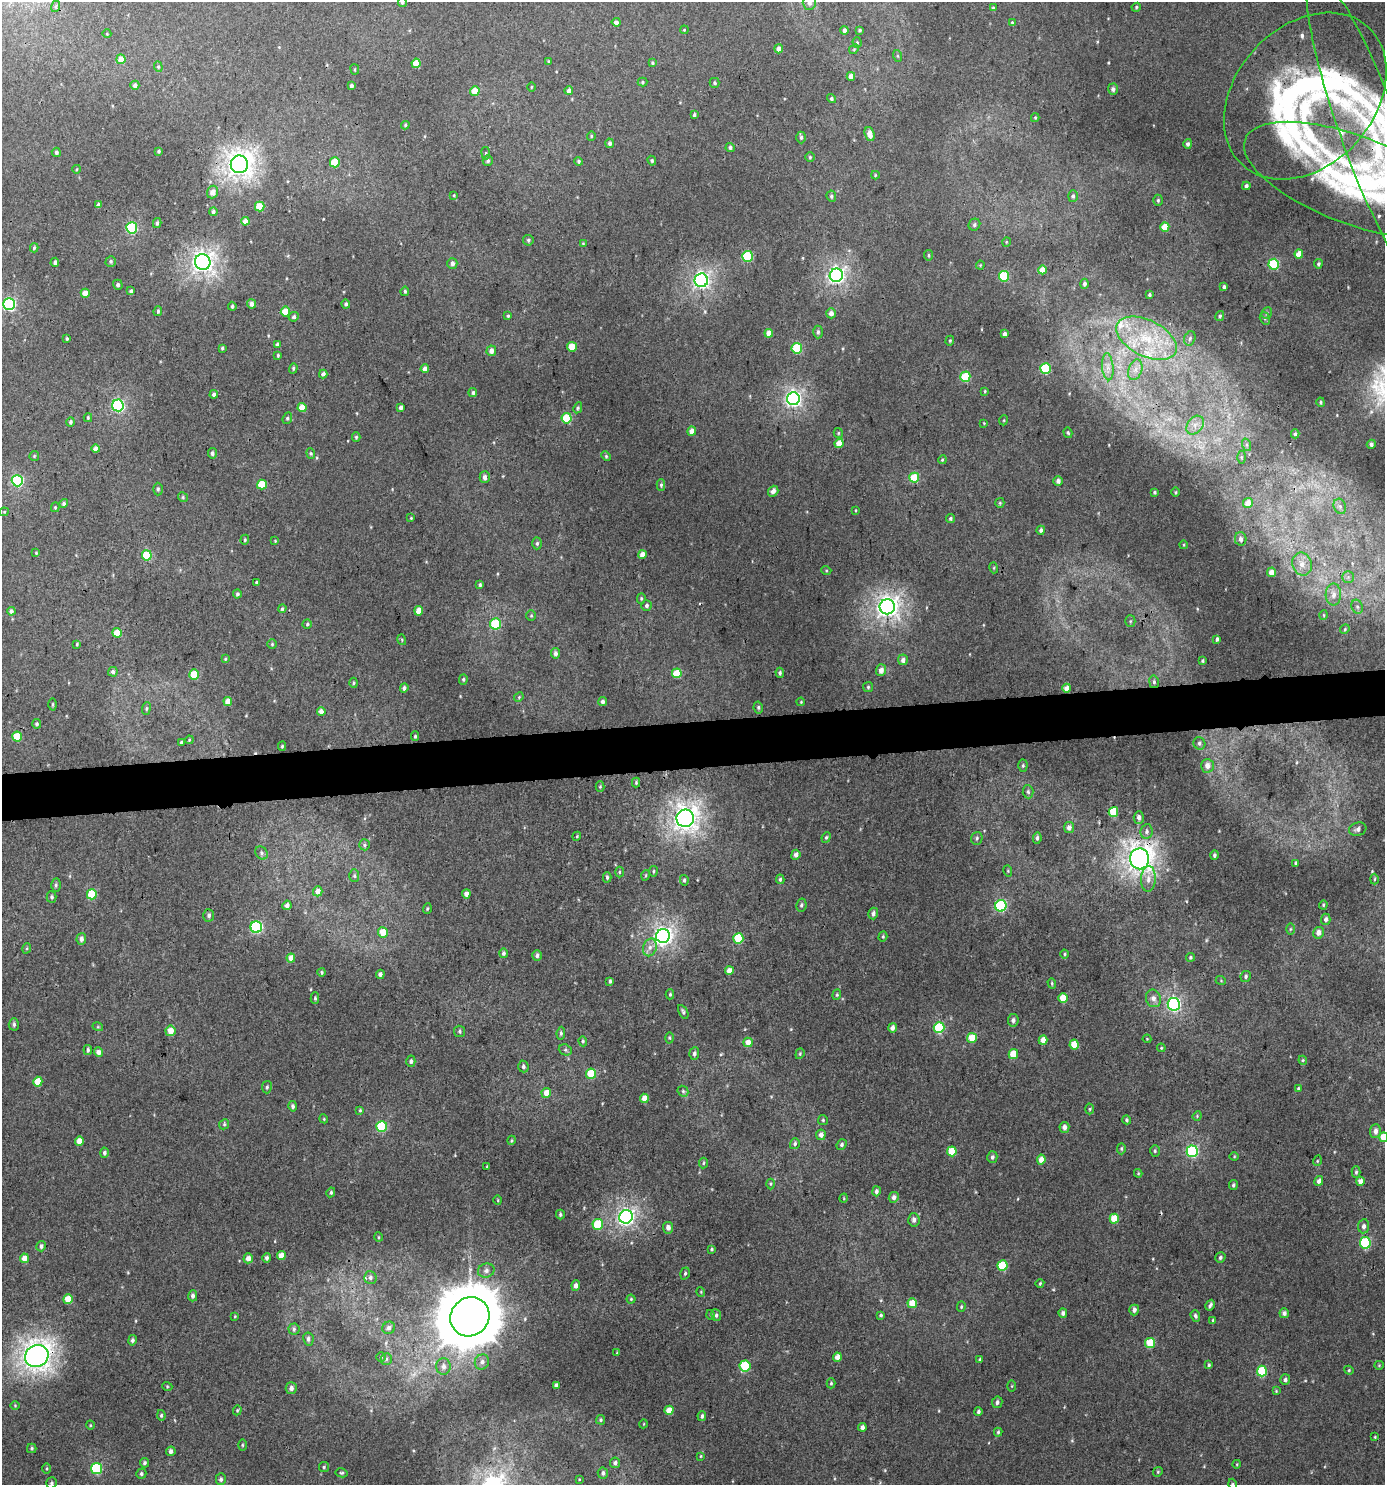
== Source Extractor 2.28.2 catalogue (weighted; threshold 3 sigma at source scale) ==
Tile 5 of 3 x 3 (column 2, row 2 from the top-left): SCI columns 1389-2771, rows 1488-2970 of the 4199 x 4457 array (HDU 1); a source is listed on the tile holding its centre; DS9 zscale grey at full resolution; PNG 1387 x 1487 px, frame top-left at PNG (2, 2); each listed source drawn as its Kron ellipse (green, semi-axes under 4 px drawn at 4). Shown black and unused: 3% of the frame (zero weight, under 3 of 4 exposures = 1% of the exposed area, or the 3 px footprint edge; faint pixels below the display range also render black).
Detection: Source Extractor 2.28.2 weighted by HDU 2 'WHT'; one run over the whole footprint, this tile lists its part. Background 0.0069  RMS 0.0042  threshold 0.0189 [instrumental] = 3 sigma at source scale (4.5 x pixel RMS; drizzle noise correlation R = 1.50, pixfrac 1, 0.0396/0.0396 arcsec/px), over >= 5 px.
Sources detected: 490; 1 too faint to see at this stretch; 2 cosmic-ray / hot-pixel residue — neither listed nor drawn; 6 inside a brighter listed object's ellipse — not listed separately; the other 481 listed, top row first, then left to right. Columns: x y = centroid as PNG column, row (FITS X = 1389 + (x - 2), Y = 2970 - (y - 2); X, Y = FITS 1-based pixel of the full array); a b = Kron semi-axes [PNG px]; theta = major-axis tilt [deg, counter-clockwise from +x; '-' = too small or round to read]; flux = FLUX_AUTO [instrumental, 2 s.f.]
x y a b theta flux
402 2 5 4 - 0.66
809 3 7 6 - 1.6
56 6 6 4 72 0.56
1136 7 5 4 - 0.52
993 8 4 4 - 0.48
616 22 4 4 - 1.5
1012 23 4 4 - 0.49
684 30 4 3 - 0.37
844 30 4 4 - 1.3
860 30 3 3 - 0.58
107 34 4 3 - 0.32
857 42 5 4 - 0.53
779 49 4 4 - 2.4
854 49 5 4 - 0.55
898 56 6 4 -70 0.55
121 59 5 4 - 4
548 61 4 3 - 0.43
416 63 4 4 - 7.2
652 63 4 3 - 0.59
158 67 5 4 - 0.55
355 69 5 3 - 0.4
851 76 4 4 - 2.8
643 82 5 4 - 0.55
714 83 5 5 - 0.72
135 85 4 4 - 1.5
351 86 3 3 - 1
531 87 5 3 - 0.38
1113 89 5 5 - 1.3
475 91 5 4 - 6.3
569 91 4 4 - 2.1
1305 96 93 69 48 190
832 99 5 4 - 0.75
694 115 4 3 - 0.74
1035 118 4 4 - 0.43
405 125 4 3 - 0.49
870 134 7 5 -72 3.2
1372 135 171 30 -70 78
591 136 5 4 - 0.46
801 137 6 4 -90 0.84
610 143 5 4 - 1.1
1188 144 5 4 - 1.1
730 147 4 4 - 0.91
159 151 4 3 - 0.54
56 152 4 4 - 0.93
486 153 6 3 -82 0.53
810 157 5 4 - 0.56
488 161 5 5 - 0.97
578 161 4 4 - 0.63
652 161 5 4 - 0.69
335 162 5 5 - 12
239 164 9 8 - 320
77 169 4 3 - 0.34
875 175 4 4 - 0.42
1353 180 115 44 -21 95
1246 186 4 3 - 1.1
213 192 6 5 - 2.6
454 195 4 3 - 0.36
831 196 6 4 -81 0.75
1073 196 5 5 - 0.78
1158 200 5 4 - 0.67
99 205 4 4 - 1.8
260 207 5 5 - 12
213 212 4 4 - 0.97
245 221 4 4 - 3.2
157 223 5 4 - 0.97
974 225 6 5 - 0.91
1165 227 5 4 - 8.2
132 228 5 5 - 37
528 240 5 5 - 0.69
1006 242 5 3 - 0.34
583 244 4 3 - 0.41
34 248 4 3 - 0.7
1299 254 4 4 - 5.3
929 255 5 3 - 0.47
747 256 5 5 - 26
111 261 5 5 - 0.83
55 262 4 4 - 1
203 262 8 7 - 230
452 263 5 5 - 1.6
1274 264 5 5 - 26
1318 264 4 4 - 0.78
980 265 4 4 - 0.39
1042 270 4 4 - 4.9
836 275 7 6 - 150
1004 276 5 5 - 21
701 280 7 6 - 130
1084 284 5 4 - 0.94
118 285 5 4 - 0.81
1224 287 4 3 - 1.1
131 291 4 3 - 1.1
405 291 5 4 - 0.68
85 293 4 4 - 3.8
1149 295 3 3 - 0.59
9 304 6 5 - 61
252 304 4 4 - 2.1
346 304 4 4 - 0.78
232 306 4 3 - 0.77
158 311 5 3 - 0.71
285 311 5 4 - 7.3
831 313 5 5 - 2.2
1267 313 6 5 - 0.76
508 316 4 4 - 0.63
1220 316 5 4 - 0.77
294 317 5 4 - 1
1265 318 6 5 - 0.71
818 332 6 5 - 1
769 333 4 4 - 3.5
1005 334 4 3 - 1.8
67 338 3 3 - 0.57
1146 338 32 18 -26 24
1190 338 7 5 74 1.1
950 341 5 4 - 0.47
277 344 4 4 - 1.4
572 347 5 5 - 9.8
222 348 4 4 - 0.55
797 348 5 5 - 22
491 351 5 4 - 2.5
278 355 4 3 - 0.59
1108 367 13 5 -85 2.7
293 368 5 4 - 0.56
1045 368 5 5 - 27
425 369 4 4 - 2.7
1135 370 11 6 72 2.8
323 374 4 4 - 1.3
965 377 5 5 - 18
985 391 4 3 - 0.36
473 393 4 4 - 0.94
214 394 4 4 - 1.6
793 399 6 6 - 120
1321 402 5 4 - 0.63
118 405 6 6 - 60
302 407 5 4 - 7.2
401 407 4 3 - 1.1
578 408 6 4 62 0.62
88 418 4 3 - 0.53
287 418 6 4 69 0.68
567 418 5 5 - 19
1004 420 5 3 - 0.4
70 422 4 4 - 0.88
984 423 3 3 - 0.3
1195 425 10 7 52 3.1
692 431 4 4 - 3.8
838 433 5 4 - 0.51
1068 433 5 4 - 0.63
1295 434 4 3 - 0.82
356 437 5 4 - 0.62
839 443 4 4 - 6
1371 444 4 4 - 1.6
1247 445 6 4 -72 0.82
95 449 4 4 - 2.6
212 453 5 4 - 0.98
311 453 5 4 - 0.62
34 456 5 4 - 0.49
606 456 5 4 - 0.51
1241 457 6 4 90 0.64
942 460 4 3 - 0.45
485 477 5 5 - 1.9
914 478 5 5 - 14
17 481 5 5 - 44
1058 481 5 4 - 1.4
262 485 5 5 - 12
661 485 6 4 90 0.68
158 489 6 4 90 0.73
773 491 5 5 - 1.8
1155 492 4 3 - 0.52
1176 492 4 3 - 0.4
183 497 5 4 - 0.57
64 503 4 4 - 1.1
1000 503 5 4 - 0.51
1248 503 5 4 - 5
1340 506 8 6 -69 1.4
55 507 5 4 - 0.51
856 510 4 3 - 0.31
4 512 4 4 - 0.46
411 518 3 3 - 0.39
950 518 4 4 - 0.73
1041 530 4 4 - 1.1
1241 539 7 5 -78 1.5
245 540 5 4 - 0.56
275 541 4 3 - 0.33
537 543 6 4 88 0.76
1184 545 4 3 - 0.39
36 553 4 4 - 0.52
642 554 4 4 - 3.6
147 555 5 5 - 19
1302 564 11 9 -68 4.7
994 568 5 3 - 0.44
826 570 5 3 - 0.42
1271 572 5 4 - 3.8
1348 577 6 6 - 1.2
256 582 3 2 - 0.41
480 585 4 3 - 0.77
237 594 4 3 - 1
1333 594 11 7 88 3.2
641 598 5 4 - 0.6
647 605 5 5 - 1
887 607 7 7 - 240
1357 607 7 5 -68 1
282 609 4 4 - 0.68
11 611 4 4 - 1.4
419 611 4 4 - 5.2
1324 615 5 3 - 0.4
531 616 5 4 - 0.54
1130 621 5 5 - 0.57
307 624 4 4 - 0.59
495 624 5 5 - 20
1345 629 5 4 - 0.53
117 633 5 4 - 11
1217 639 4 2 - 0.92
402 640 5 3 - 0.44
77 644 4 3 - 0.48
272 644 4 4 - 0.54
555 653 5 4 - 1.5
225 659 4 4 - 0.47
903 660 5 5 - 1.9
1203 661 3 3 - 0.51
881 670 6 5 - 2.7
113 672 5 4 - 1.1
677 673 5 4 - 13
780 673 5 4 - 0.93
194 675 5 5 - 16
463 679 5 4 - 0.61
1154 682 6 5 - 0.92
353 683 5 3 - 0.53
868 687 5 5 - 0.66
404 688 4 4 - 1.1
1067 688 4 4 - 3.6
519 697 5 4 - 0.57
228 701 4 4 - 4.5
603 701 4 3 - 1.4
801 702 4 3 - 0.35
53 704 6 3 89 0.51
758 707 6 4 -79 0.73
146 709 6 4 84 0.65
321 711 4 4 - 2
37 724 5 4 - 0.73
17 736 5 5 - 15
415 736 5 4 - 0.59
189 740 4 3 - 0.41
181 742 4 3 - 0.84
1199 743 6 6 - 1
282 746 5 4 - 0.53
1023 766 6 4 88 0.68
1207 766 7 6 - 2.5
636 783 5 4 - 0.48
600 787 5 4 - 0.52
1028 792 6 5 - 0.84
1113 812 5 5 - 14
1139 817 6 5 - 1.6
685 818 9 8 - 300
1069 827 5 5 - 2.3
1358 829 9 6 17 1.5
1147 831 7 6 - 1.2
577 836 4 3 - 0.41
826 837 5 4 - 0.64
977 838 6 5 - 0.94
1037 838 6 4 84 1
364 845 5 5 - 0.79
262 853 7 5 -54 1
796 855 5 4 - 2
1214 855 5 4 - 0.87
1140 859 10 9 - 330
1296 863 4 3 - 0.68
653 871 5 3 - 0.41
1008 871 6 3 -73 0.45
619 872 5 3 - 0.5
646 875 5 3 - 0.43
354 876 6 5 - 0.68
607 877 5 3 - 0.75
780 879 5 4 - 0.71
1148 879 13 7 86 2.7
1374 879 5 3 - 0.5
684 880 5 4 - 0.74
56 885 6 4 -90 0.87
318 891 5 4 - 3.7
92 894 5 5 - 16
466 894 4 4 - 2.6
52 897 6 5 - 0.85
287 905 5 4 - 1.5
801 905 6 5 - 0.85
1323 905 4 4 - 0.53
1001 906 6 5 - 44
427 908 5 3 - 0.45
873 913 6 5 - 1.6
209 915 6 5 - 1.3
1326 919 5 4 - 1.2
256 927 6 5 - 53
1290 929 5 3 - 0.43
383 932 5 5 - 5.6
1319 933 6 5 - 2.5
663 936 7 7 - 170
883 937 5 4 - 0.59
738 938 5 5 - 18
81 939 6 5 - 1.5
650 947 9 6 74 2.2
27 948 5 3 - 0.45
503 953 5 4 - 0.95
1064 954 4 3 - 0.46
537 956 5 4 - 1.2
1190 957 4 4 - 0.56
291 958 4 4 - 3
729 971 4 4 - 3.8
322 972 4 3 - 0.56
380 974 4 4 - 1.3
1246 976 5 5 - 0.97
610 981 4 3 - 0.68
1221 981 5 3 - 0.35
1052 983 5 4 - 0.49
670 994 5 4 - 0.58
837 995 5 4 - 0.6
315 998 6 4 90 0.58
1063 998 5 4 - 6.2
1153 998 9 7 -68 2.3
1174 1004 6 6 - 84
683 1012 7 4 -60 0.91
1013 1020 6 5 - 1.4
14 1024 6 5 - 1.1
98 1027 5 3 - 0.4
939 1027 5 5 - 29
892 1028 5 4 - 2
170 1031 5 5 - 4.4
460 1031 5 5 - 0.73
561 1033 6 4 83 0.75
669 1038 5 3 - 0.49
972 1038 5 5 - 9.1
1147 1039 4 4 - 0.35
1043 1040 4 4 - 3.9
583 1041 5 4 - 0.6
748 1042 5 5 - 3.5
1074 1045 5 4 - 7.3
1161 1048 4 4 - 0.44
88 1050 5 3 - 0.82
565 1050 7 5 -20 0.83
98 1052 4 4 - 2
694 1053 6 5 - 1.1
800 1054 5 4 - 0.57
1013 1054 5 5 - 10
1303 1060 4 4 - 0.49
411 1061 5 4 - 0.97
523 1066 6 5 - 1.1
591 1074 5 5 - 13
38 1082 5 4 - 7.7
267 1087 6 5 - 0.83
1298 1088 3 3 - 0.39
683 1091 6 5 - 0.73
546 1093 5 4 - 4.2
644 1098 4 4 - 4.6
293 1106 5 4 - 1.1
1090 1109 5 3 - 0.5
360 1110 4 4 - 0.46
1197 1116 5 4 - 0.42
324 1119 4 3 - 0.37
823 1120 5 5 - 0.64
1127 1120 4 4 - 0.75
224 1124 5 4 - 0.68
382 1126 5 5 - 26
1064 1127 5 5 - 2.3
1375 1131 7 5 86 2
821 1135 5 5 - 2.1
1384 1137 5 4 - 7.4
512 1140 5 3 - 0.43
79 1141 4 4 - 4
795 1144 5 5 - 1
842 1144 6 5 - 0.93
1121 1148 6 4 90 0.65
952 1151 5 5 - 9.2
1155 1151 6 4 89 0.67
1192 1151 6 5 - 52
104 1153 5 4 - 1.1
1234 1156 4 4 - 0.41
992 1157 6 5 - 1.1
1041 1160 5 4 - 3.6
1317 1161 5 3 - 0.39
703 1163 5 4 - 0.56
487 1167 4 3 - 0.45
1356 1172 6 4 89 0.77
1138 1173 4 4 - 0.43
1319 1181 5 4 - 2
1360 1181 4 4 - 2.4
770 1184 5 3 - 0.49
1233 1185 5 4 - 0.76
876 1191 5 4 - 1.3
331 1192 5 4 - 0.71
894 1197 5 5 - 1.6
844 1198 4 3 - 0.34
498 1200 5 3 - 0.37
560 1215 5 4 - 0.7
626 1217 7 6 - 140
1114 1219 5 4 - 9.3
914 1220 7 6 - 1.7
598 1224 5 5 - 13
1364 1226 7 5 83 1.5
668 1228 6 5 - 2.2
378 1237 5 3 - 0.35
1365 1243 5 5 - 31
41 1246 5 4 - 1.4
712 1249 4 3 - 0.67
281 1256 4 4 - 4.2
1220 1257 5 5 - 0.97
24 1258 5 4 - 3.8
248 1258 5 4 - 2.6
267 1258 5 4 - 1.3
1002 1266 5 5 - 16
486 1270 8 7 - 1.6
685 1273 6 4 72 0.73
370 1278 6 6 - 1.1
1040 1283 4 3 - 0.51
576 1285 5 4 - 2
701 1292 5 3 - 0.35
193 1296 5 4 - 1.3
68 1299 5 4 - 7.7
631 1299 4 4 - 0.51
912 1303 5 5 - 8.7
1210 1305 6 3 60 1
961 1307 5 4 - 0.51
1134 1310 5 5 - 1.6
1063 1313 4 4 - 1.3
1284 1313 5 4 - 1.6
711 1315 5 3 - 0.37
716 1315 6 5 - 0.94
881 1315 4 4 - 0.64
235 1316 4 3 - 0.39
1195 1316 6 4 -70 1
470 1317 20 19 - 2500
1213 1320 4 4 - 0.5
389 1328 6 6 - 1.7
294 1329 5 5 - 0.91
308 1339 6 5 - 1.2
132 1340 5 4 - 1
1150 1343 5 5 - 11
617 1353 4 3 - 0.39
37 1356 12 10 24 360
381 1357 5 5 - 0.58
837 1357 4 4 - 3.3
386 1359 6 5 - 0.81
980 1359 4 3 - 0.53
482 1362 8 7 - 1.8
1209 1365 4 3 - 0.58
1379 1365 5 4 - 0.42
443 1366 8 7 - 2.1
745 1366 5 5 - 19
1349 1370 5 4 - 0.52
1262 1371 5 5 - 18
1285 1380 5 5 - 1.1
831 1383 5 4 - 0.56
556 1385 4 3 - 1.3
167 1386 5 3 - 0.4
1012 1386 5 3 - 0.41
291 1388 6 5 - 1.8
1276 1391 4 4 - 0.4
997 1402 6 5 - 1.2
15 1406 5 3 - 0.34
237 1410 5 4 - 0.51
669 1410 5 4 - 6.3
978 1412 4 4 - 0.92
161 1415 5 4 - 0.63
702 1416 5 4 - 0.93
601 1420 5 4 - 0.71
643 1424 4 3 - 0.32
90 1425 4 3 - 0.35
862 1427 4 4 - 1.5
998 1432 4 4 - 0.6
1375 1437 3 3 - 0.38
242 1445 5 3 - 0.51
32 1448 5 4 - 0.62
171 1451 5 4 - 1.6
701 1456 4 3 - 0.38
145 1463 4 4 - 0.9
615 1463 5 5 - 1.3
1237 1464 4 3 - 0.33
324 1467 5 5 - 0.61
47 1468 5 3 - 0.46
97 1468 5 5 - 32
1158 1472 5 4 - 0.5
342 1473 6 4 -10 0.62
603 1473 5 5 - 1.3
141 1474 5 5 - 0.87
221 1479 6 5 - 1
579 1479 3 3 - 0.35
51 1483 5 5 - 0.78
1232 1484 5 4 - 0.57
Overlapping masked pixels (flux is a lower limit): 4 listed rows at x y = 1305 96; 1372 135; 1140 859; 37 1356
Isophote crosses this tile's border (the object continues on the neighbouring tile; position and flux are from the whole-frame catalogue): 7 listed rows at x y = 402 2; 809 3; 1372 135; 1353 180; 1384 1137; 51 1483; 1232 1484